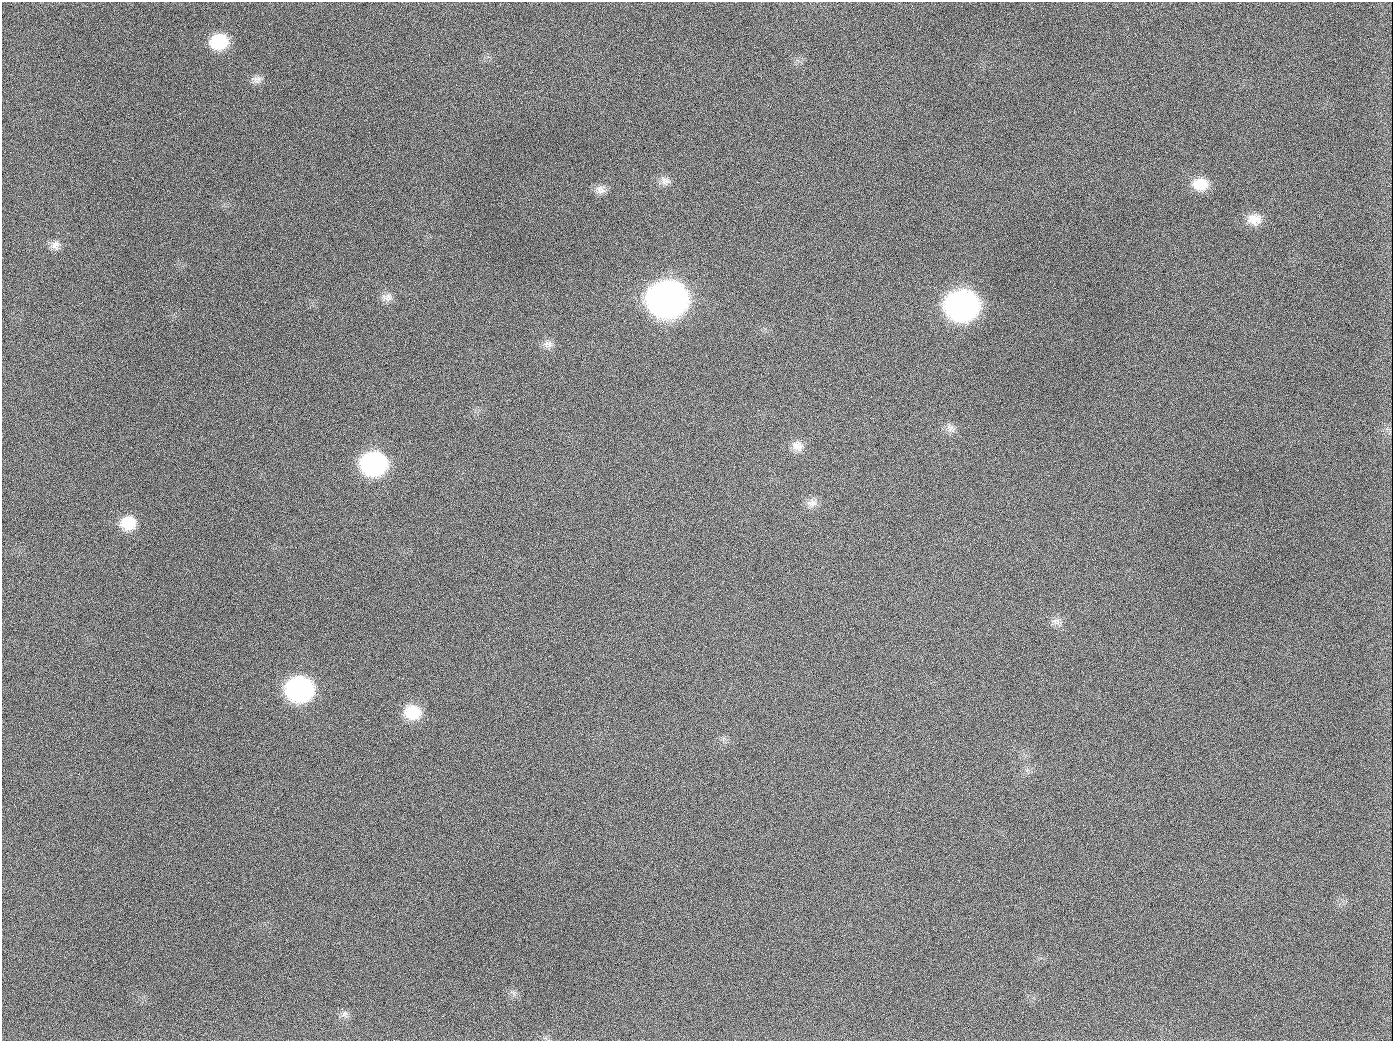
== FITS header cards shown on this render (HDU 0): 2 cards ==
NAXIS1  =                 1391
NAXIS2  =                 1039

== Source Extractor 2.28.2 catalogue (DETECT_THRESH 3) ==
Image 1391 x 1039 px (HDU 0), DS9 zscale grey, 1 PNG px = 1 image px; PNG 1395 x 1043 px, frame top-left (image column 1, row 1039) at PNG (2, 2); no overlay
Background 1380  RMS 66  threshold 198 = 3 sigma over >= 5 px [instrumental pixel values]
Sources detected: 23; all 23 listed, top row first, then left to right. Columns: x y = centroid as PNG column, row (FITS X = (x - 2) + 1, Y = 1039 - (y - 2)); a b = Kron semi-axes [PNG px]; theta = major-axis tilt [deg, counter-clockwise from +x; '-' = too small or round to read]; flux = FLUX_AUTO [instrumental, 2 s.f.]
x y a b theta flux
219 42 17 14 11 1.9e+05
257 80 15 9 0 2.7e+04
189 126 2 2 - 6.9e+03
665 181 15 11 -25 3.3e+04
1200 184 19 15 -1 9.4e+04
599 190 14 7 -74 2.6e+04
1254 219 19 15 -2 6.3e+04
55 245 13 11 84 3.0e+04
387 297 15 11 4 3.2e+04
667 299 21 18 1 5.8e+06
962 306 20 17 1 2.6e+06
547 344 14 10 -1 2.9e+04
654 407 2 2 - 3.8e+03
950 428 12 9 -71 2.7e+04
797 446 16 13 -19 4.5e+04
374 464 19 16 1 8.8e+05
812 503 15 11 3 3.6e+04
128 523 17 15 5 1.2e+05
1056 621 12 9 -9 2.7e+04
300 689 19 17 -2 1.0e+06
413 712 18 15 -5 1.3e+05
345 1014 10 7 56 1.9e+04
944 1026 2 2 - 6.3e+03